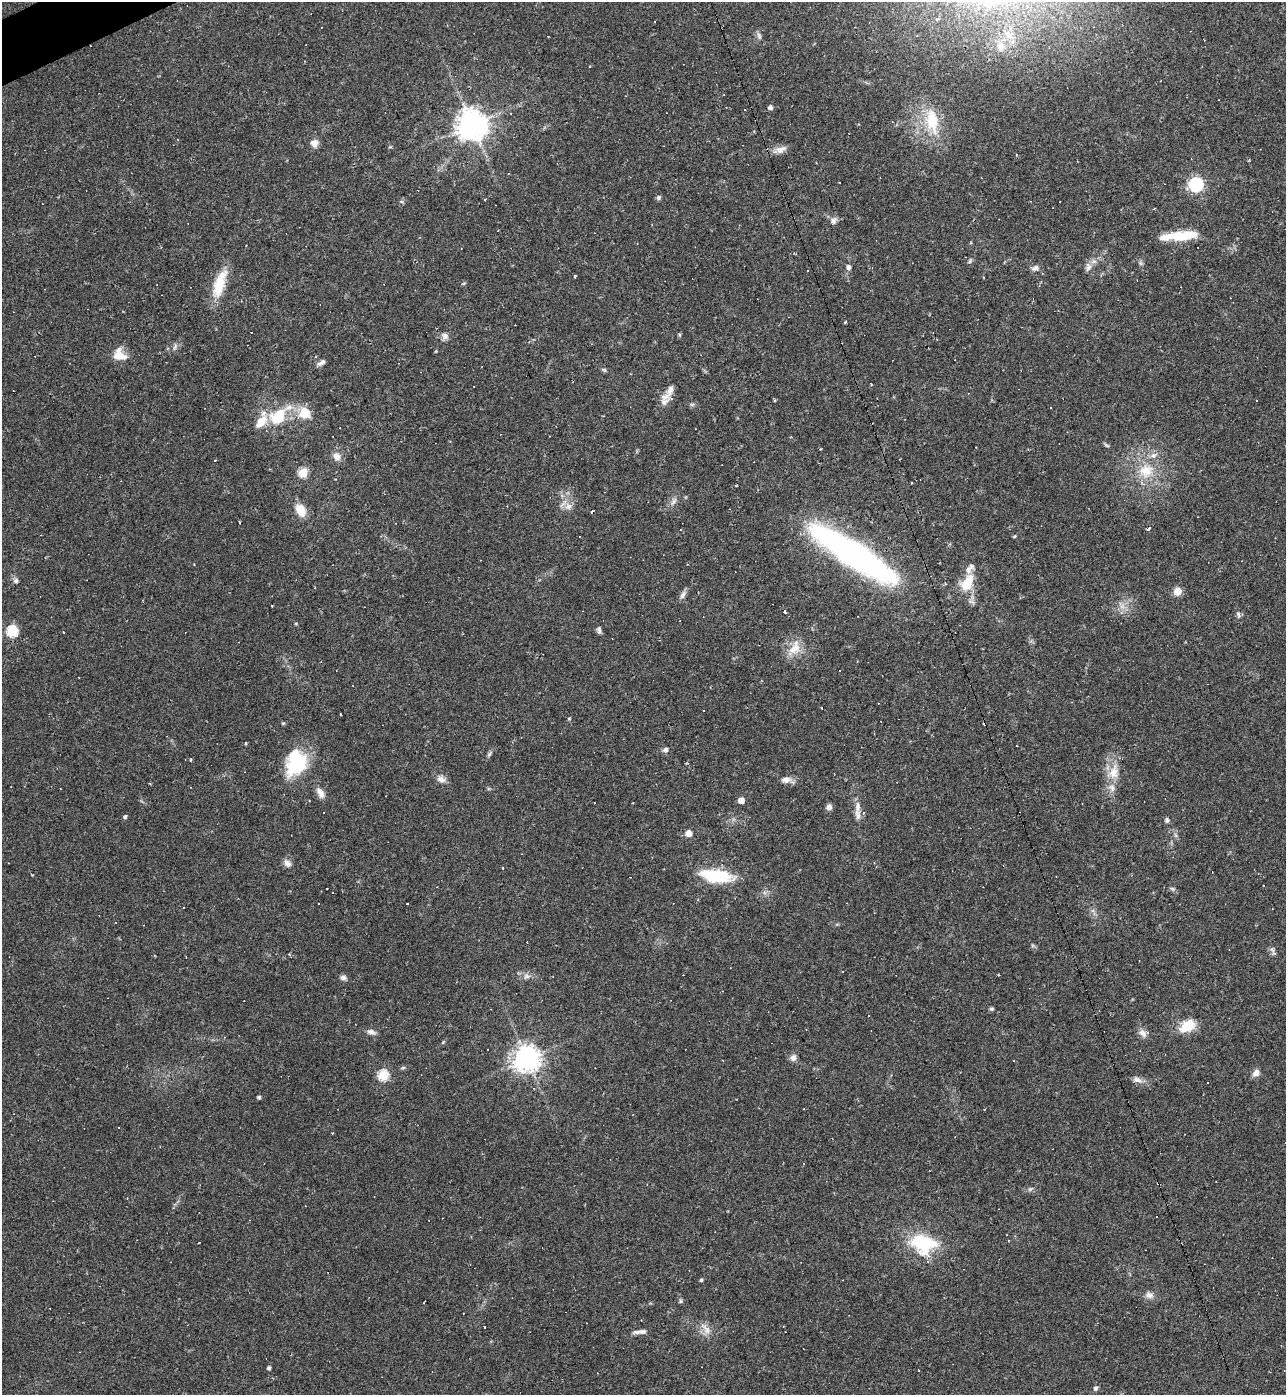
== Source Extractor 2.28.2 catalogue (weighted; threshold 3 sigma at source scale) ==
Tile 11 of 4 x 4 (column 3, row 3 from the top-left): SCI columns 2716-3999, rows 1394-2786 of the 5561 x 5573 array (HDU 1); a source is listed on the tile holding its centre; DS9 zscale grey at full resolution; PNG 1288 x 1397 px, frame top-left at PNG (2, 2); no overlay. Shown black and unused: <1% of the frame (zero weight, under 2 of 3 exposures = <1% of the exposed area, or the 3 px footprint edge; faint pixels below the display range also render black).
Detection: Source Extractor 2.28.2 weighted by HDU 2 'WHT'; one run over the whole footprint, this tile lists its part. Background 0.0322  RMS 0.0048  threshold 0.0218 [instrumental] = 3 sigma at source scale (4.5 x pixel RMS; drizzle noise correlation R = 1.50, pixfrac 1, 0.05/0.05 arcsec/px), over >= 5 px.
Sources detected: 197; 61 cosmic-ray / hot-pixel residue — not listed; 11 inside a brighter listed object's ellipse — not listed separately; the other 125 listed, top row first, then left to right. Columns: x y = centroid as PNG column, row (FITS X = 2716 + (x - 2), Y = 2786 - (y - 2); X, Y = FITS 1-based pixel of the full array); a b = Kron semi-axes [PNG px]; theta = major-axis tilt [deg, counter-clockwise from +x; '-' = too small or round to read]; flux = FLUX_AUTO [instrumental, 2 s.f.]
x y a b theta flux
759 36 10 5 -72 1.6
1000 46 14 11 -71 6.1
589 66 3 3 - 0.44
770 107 5 4 - 1.7
745 109 3 2 - 0.45
932 121 39 18 -80 19
472 125 10 10 - 650
314 143 10 9 - 3.2
390 147 5 3 - 0.49
779 150 11 8 -33 3
1017 155 3 3 - 0.58
508 174 3 2 - 0.34
839 182 3 2 - 0.36
1196 185 6 6 - 110
658 197 7 5 49 1
485 199 3 2 - 0.83
402 202 6 4 -19 0.66
1154 208 3 2 - 0.38
833 221 9 7 54 2.1
1177 236 30 12 -4 11
970 261 7 4 64 0.89
1140 263 7 4 -89 0.93
849 267 6 6 - 1.6
1088 267 11 8 55 2.6
1035 268 10 7 12 2
575 276 3 3 - 1.1
464 283 6 3 19 0.53
219 284 39 13 72 14
846 322 3 3 - 2.9
445 336 9 8 - 2.3
436 351 5 3 - 0.46
119 355 17 14 -37 7.3
321 363 11 5 29 1.8
604 370 7 5 -30 0.83
871 384 3 2 - 0.54
474 386 2 2 - 0.43
668 393 28 8 56 5.2
775 400 3 3 - 0.58
1257 400 3 2 - 0.44
692 404 7 4 -18 0.81
304 413 15 14 - 9.9
278 417 24 18 41 20
1107 445 8 4 -9 0.74
337 456 11 8 -61 3.5
215 460 3 2 - 0.42
1146 471 21 19 28 14
303 472 5 5 - 24
912 483 3 2 - 0.61
673 501 14 5 55 2
568 507 12 7 32 3
301 510 12 8 -64 9.8
239 522 3 2 - 0.67
680 529 3 2 - 0.56
1148 529 4 3 - 2.1
1014 536 5 4 - 0.52
855 554 79 18 -33 210
194 564 3 2 - 0.47
16 581 7 7 - 1.4
967 583 24 14 59 12
1177 591 5 5 - 17
683 595 11 6 57 2.1
272 606 3 2 - 0.95
1122 606 13 7 -52 3.1
785 612 4 3 - 2.4
1238 614 11 6 -75 1.5
599 630 9 5 -80 1.4
12 631 6 5 - 46
63 632 3 3 - 0.72
794 648 24 13 56 8.1
822 708 3 2 - 0.59
569 718 5 3 - 0.48
283 723 5 4 - 0.58
246 743 3 3 - 0.83
665 750 7 6 - 1.5
489 754 8 5 60 1
190 759 5 3 - 0.47
296 765 30 20 43 27
1113 772 23 15 70 9.5
441 779 12 9 -34 3.1
786 780 16 8 -8 3.3
320 793 15 8 -60 3.5
741 800 4 4 - 6.9
829 807 7 7 - 1.9
858 807 15 8 85 3.8
125 817 5 5 - 1
1167 820 7 6 - 1.2
689 833 7 7 - 3.4
1175 835 7 4 -71 1
874 862 4 3 - 0.36
287 863 10 8 -49 2.6
503 868 3 3 - 0.4
32 875 4 3 - 0.36
716 876 36 13 -8 25
1264 886 3 2 - 0.45
1172 889 9 5 -11 1
184 907 2 2 - 0.42
1273 951 15 5 -66 1.5
526 976 10 7 7 2.3
343 977 8 6 -6 1.6
991 1009 6 4 13 0.82
1188 1026 16 10 32 14
371 1032 12 6 -19 2.1
1143 1033 13 9 -34 2.9
224 1037 3 3 - 0.44
527 1058 8 8 - 480
793 1058 8 8 - 2.1
403 1068 7 4 9 0.71
1256 1073 8 7 - 3.2
383 1075 5 5 - 40
1137 1080 14 7 -24 2.6
259 1097 4 3 - 1.2
119 1128 3 2 - 0.6
929 1170 3 2 - 0.36
1030 1189 7 4 44 0.86
923 1243 28 20 -14 32
701 1280 4 3 - 0.89
1149 1295 12 9 -7 2.7
680 1301 6 5 - 0.73
424 1302 4 2 - 0.38
484 1327 3 3 - 1.4
706 1329 21 9 -51 4.5
640 1332 18 5 5 2.3
269 1368 4 4 - 1.4
918 1370 3 2 - 0.31
1096 1388 7 5 49 1.2
Overlapping masked pixels (flux is a lower limit): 1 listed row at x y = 855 554